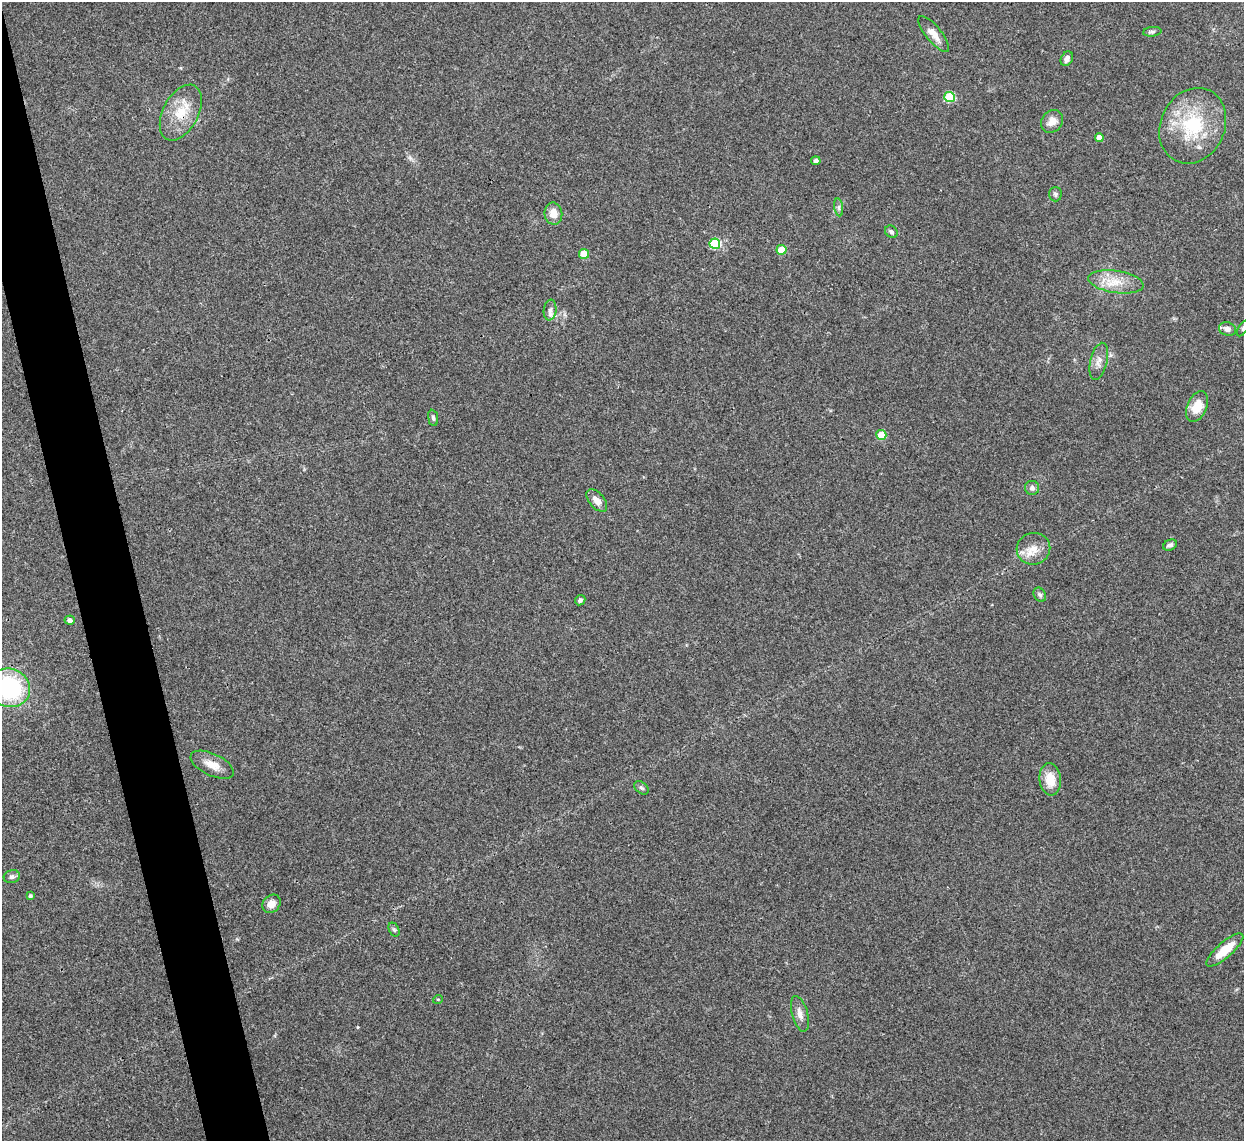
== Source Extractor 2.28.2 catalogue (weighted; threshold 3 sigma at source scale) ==
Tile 11 of 4 x 4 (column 3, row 3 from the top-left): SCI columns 2490-3731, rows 1397-2535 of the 4975 x 4956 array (HDU 1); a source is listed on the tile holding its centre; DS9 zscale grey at full resolution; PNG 1246 x 1143 px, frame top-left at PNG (2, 2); each listed source drawn as its Kron ellipse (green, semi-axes under 4 px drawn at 4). Shown black and unused: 4% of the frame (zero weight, under 3 of 4 exposures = <1% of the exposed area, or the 3 px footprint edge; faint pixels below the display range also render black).
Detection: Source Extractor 2.28.2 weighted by HDU 2 'WHT'; one run over the whole footprint, this tile lists its part. Background 0.166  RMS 0.007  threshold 0.0317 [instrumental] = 3 sigma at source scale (4.5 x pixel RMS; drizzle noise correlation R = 1.50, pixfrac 1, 0.05/0.05 arcsec/px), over >= 5 px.
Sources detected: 42; all 42 listed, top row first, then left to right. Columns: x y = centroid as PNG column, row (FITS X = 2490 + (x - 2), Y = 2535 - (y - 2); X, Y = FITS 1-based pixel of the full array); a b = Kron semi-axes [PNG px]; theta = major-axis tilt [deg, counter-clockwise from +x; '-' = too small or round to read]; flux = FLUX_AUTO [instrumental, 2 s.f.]
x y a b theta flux
1152 32 9 4 7 1.5
934 34 22 7 -51 7
1067 59 8 5 62 3.6
949 97 5 5 - 38
181 113 30 17 62 20
1052 121 12 10 50 5.8
1193 126 39 32 64 50
1099 137 4 4 - 3.7
816 161 5 4 - 2.4
1055 194 7 6 - 1.5
839 207 9 4 -82 1.7
553 214 11 9 -81 7.9
891 232 7 5 -42 1.8
715 244 5 5 - 43
781 250 5 5 - 17
584 254 5 5 - 17
1116 282 28 11 -9 14
550 310 10 6 82 2.8
1243 328 9 4 57 1.3
1227 329 9 6 -18 3.5
1099 361 19 8 76 5.5
1197 407 16 9 67 12
433 418 8 5 -82 1.5
881 435 5 5 - 23
1032 488 7 7 - 2.4
597 501 13 7 -49 5.2
1170 545 7 5 26 2
1033 549 17 15 20 10
1040 595 7 6 - 1.6
580 600 5 5 - 1.8
70 620 5 4 - 2.7
9 688 21 19 -18 79
212 765 23 11 -26 8.4
1050 779 16 10 -84 12
641 788 8 5 -39 1.5
12 877 8 6 15 2
30 896 4 3 - 1.6
271 904 10 8 46 5.4
394 930 7 5 -62 1.3
1225 950 23 7 41 15
438 999 5 3 - 0.55
800 1014 18 8 -74 4.9
Overlapping masked pixels (flux is a lower limit): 1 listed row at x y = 181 113
Isophote crosses this tile's border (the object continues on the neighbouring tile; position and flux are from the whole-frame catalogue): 2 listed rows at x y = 1243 328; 9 688